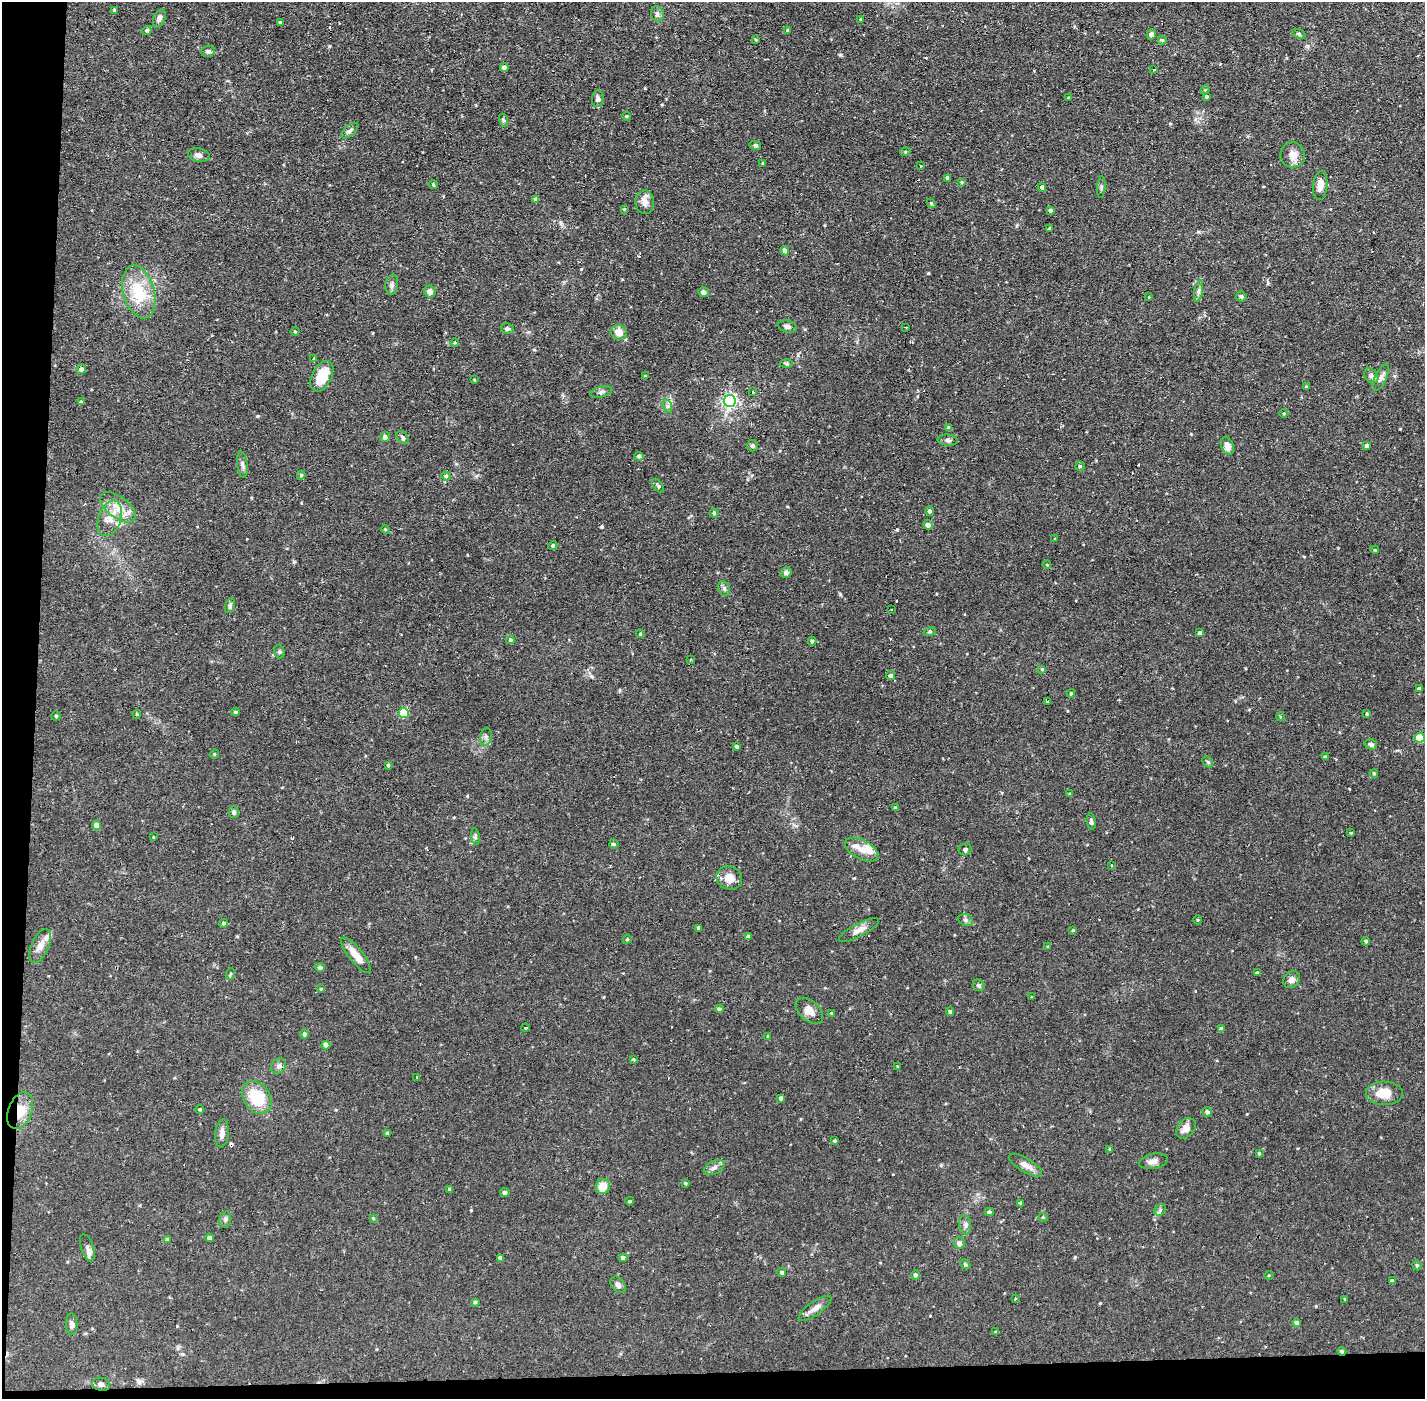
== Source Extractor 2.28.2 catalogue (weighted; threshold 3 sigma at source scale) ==
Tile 7 of 3 x 3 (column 1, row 3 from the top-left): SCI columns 1-1423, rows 53-1449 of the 4268 x 4297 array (HDU 1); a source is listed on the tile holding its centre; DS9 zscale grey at full resolution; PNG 1427 x 1401 px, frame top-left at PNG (2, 2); each listed source drawn as its Kron ellipse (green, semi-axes under 4 px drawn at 4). Shown black and unused: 4% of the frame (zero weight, under 2 of 3 exposures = <1% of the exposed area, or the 3 px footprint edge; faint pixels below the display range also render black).
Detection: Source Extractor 2.28.2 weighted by HDU 2 'WHT'; one run over the whole footprint, this tile lists its part. Background 0.0735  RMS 0.0063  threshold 0.0284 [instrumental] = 3 sigma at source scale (4.5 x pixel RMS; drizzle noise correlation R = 1.50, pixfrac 1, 0.05/0.05 arcsec/px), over >= 5 px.
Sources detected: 227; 7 cosmic-ray / hot-pixel residue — neither listed nor drawn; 4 inside a brighter listed object's ellipse — not listed separately; the other 216 listed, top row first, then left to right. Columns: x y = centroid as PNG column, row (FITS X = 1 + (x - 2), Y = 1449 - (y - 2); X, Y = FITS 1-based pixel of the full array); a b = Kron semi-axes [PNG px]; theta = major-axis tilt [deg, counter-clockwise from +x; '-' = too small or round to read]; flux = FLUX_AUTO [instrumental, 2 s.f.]
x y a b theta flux
114 10 3 3 - 0.69
657 14 8 6 -76 2.1
159 18 9 6 67 2.8
861 20 4 3 - 0.93
280 22 4 3 - 1
147 30 5 4 - 1.1
788 30 4 4 - 1.2
1151 34 5 4 - 2.9
1299 34 7 4 -19 1.1
756 40 4 3 - 0.58
1162 40 4 4 - 0.99
208 51 7 5 8 1.3
504 68 4 4 - 2.5
1153 70 3 3 - 2.2
1205 90 5 4 - 0.62
1207 97 4 4 - 1
1068 98 3 3 - 0.54
598 99 8 6 84 1.8
626 116 4 3 - 0.56
503 120 6 4 -71 0.86
350 131 10 5 41 1.9
755 145 6 4 -13 0.93
905 152 5 3 - 0.64
199 155 11 6 -10 2.5
1293 155 12 12 - 6.5
763 164 3 3 - 1.7
920 166 3 3 - 1.4
948 178 4 3 - 1.6
962 182 4 3 - 0.71
433 185 4 3 - 0.67
1320 185 15 7 85 5.3
1042 187 4 4 - 1.4
1101 187 11 3 85 0.98
536 199 4 4 - 2.2
645 202 12 9 -86 4.1
931 203 5 3 - 0.6
624 209 3 3 - 0.52
1050 210 4 3 - 1.3
1050 229 4 4 - 1.5
785 251 5 4 - 2.1
392 285 10 6 82 2
1199 291 11 4 79 1.8
139 292 27 15 -75 23
430 292 6 5 - 3.9
703 292 5 5 - 1.5
1241 296 5 5 - 1.2
1149 297 3 3 - 0.98
787 326 10 5 -14 2.1
906 327 2 2 - 0.6
507 329 6 5 - 1.7
295 332 4 3 - 0.49
619 332 8 7 - 6.8
455 343 4 3 - 0.71
314 358 3 3 - 1.7
786 364 6 4 -3 0.98
81 369 5 4 - 1.9
322 376 16 9 63 15
645 376 4 3 - 0.64
1371 376 8 6 -50 2.8
1381 378 14 5 64 2.7
474 380 3 2 - 0.56
1306 386 3 3 - 0.94
601 392 11 5 14 1.8
752 392 3 3 - 2.3
730 401 6 6 - 130
81 402 4 4 - 0.83
667 406 7 4 -72 1.5
1284 413 4 4 - 0.68
949 428 4 4 - 1.5
385 437 5 5 - 2.4
403 437 7 5 -52 1.2
948 440 10 5 -5 1.7
752 446 6 6 - 1.3
1227 446 9 6 -70 3.7
1367 446 4 4 - 2.3
639 456 5 4 - 1.4
242 465 13 5 -83 2.1
1080 466 5 4 - 0.96
301 475 4 4 - 0.76
446 476 4 4 - 1.1
658 486 8 4 -55 1.1
118 507 21 10 -37 9.4
930 511 5 4 - 1.3
714 513 4 4 - 1
110 518 18 11 71 8.1
928 525 5 4 - 2.9
385 529 4 3 - 0.61
1055 538 2 2 - 0.78
553 546 4 4 - 1.1
1375 550 4 3 - 0.55
1047 565 4 3 - 0.43
786 572 6 5 - 2
724 589 8 6 -69 1.5
230 606 8 4 72 1.2
891 610 3 2 - 0.74
930 631 6 4 18 0.75
1200 633 4 4 - 1.3
640 634 4 4 - 0.73
510 640 4 4 - 1.1
812 641 4 4 - 1.2
279 652 7 5 -71 1.1
690 660 3 2 - 0.88
1042 669 4 4 - 0.51
890 676 4 4 - 1.8
1419 689 4 3 - 1.5
1071 693 4 3 - 0.87
1047 701 3 3 - 5.6
235 712 4 3 - 0.91
404 713 5 5 - 27
137 714 4 3 - 0.55
1367 714 4 3 - 0.61
56 716 4 4 - 0.86
1280 717 4 3 - 0.55
486 737 9 6 82 1.7
1420 738 5 5 - 17
1371 744 6 5 - 1.7
736 746 4 4 - 1.3
214 754 5 3 - 0.54
1325 757 4 3 - 1
1208 762 6 4 -46 0.82
388 765 4 3 - 0.78
1374 773 4 3 - 0.76
1070 794 4 3 - 0.57
895 808 4 3 - 0.97
234 812 6 5 - 1.8
1091 821 8 4 -80 1.6
96 825 5 4 - 3.5
1351 833 4 3 - 0.66
153 837 3 2 - 0.43
475 837 8 4 -82 1.1
614 844 5 4 - 1
965 849 6 6 - 1.2
862 850 18 9 -28 6.3
1111 865 3 3 - 1.8
729 878 13 11 -22 7.5
965 920 7 5 -21 1.5
1198 920 4 3 - 0.52
224 923 5 4 - 1
699 928 4 4 - 1.9
859 930 22 6 27 4.4
1073 930 3 3 - 0.64
748 937 4 3 - 1.5
627 939 4 4 - 0.75
1366 941 4 4 - 1.2
40 946 18 8 65 5.1
1048 947 4 3 - 0.64
356 955 22 7 -51 7.6
320 967 5 4 - 1.4
1257 973 3 3 - 0.87
230 974 6 3 71 0.65
1292 980 9 7 44 2.8
979 985 6 5 - 1.2
321 989 4 3 - 0.57
1031 997 3 2 - 1.4
719 1009 4 4 - 1.4
809 1011 16 10 -42 5.3
950 1012 4 3 - 1.1
832 1013 4 3 - 0.58
525 1028 4 2 - 0.51
1221 1029 4 4 - 1.9
304 1034 4 4 - 1.3
768 1036 4 4 - 0.66
326 1045 4 4 - 3.8
633 1059 3 3 - 0.65
278 1066 8 6 45 2.1
898 1066 4 2 - 0.49
416 1077 3 3 - 1.7
1384 1093 18 12 -1 10
257 1098 18 13 -55 23
781 1098 4 4 - 1.6
200 1109 5 4 - 0.73
20 1111 19 11 69 12
1207 1112 5 5 - 1.5
1186 1128 11 8 49 4.6
222 1133 14 7 85 3.3
387 1133 3 3 - 0.89
835 1141 3 3 - 0.62
1110 1149 4 3 - 0.88
1259 1153 4 4 - 0.69
1153 1161 14 7 12 3.1
1025 1165 18 7 -31 4.9
714 1167 11 6 27 2.5
686 1183 4 3 - 0.67
603 1186 7 7 - 9.2
450 1189 4 4 - 1.2
505 1192 4 4 - 1.4
630 1201 4 3 - 0.88
1021 1203 3 3 - 1.8
1160 1210 6 5 - 1.2
989 1212 4 4 - 1.4
1043 1217 4 4 - 0.61
373 1218 4 3 - 0.61
225 1220 8 6 74 1.5
965 1225 9 6 -83 2.1
209 1238 4 4 - 2.3
167 1239 4 3 - 1
959 1243 6 5 - 2.5
87 1248 14 6 -72 2.7
500 1258 4 4 - 2.4
623 1258 4 4 - 1.7
965 1264 6 4 -45 0.82
1417 1265 5 4 - 0.76
782 1272 4 4 - 1.3
915 1275 5 4 - 1.3
1269 1275 5 3 - 0.51
1392 1281 3 3 - 1.4
618 1285 9 6 -51 2.1
1016 1298 3 2 - 0.54
1345 1299 4 3 - 0.54
475 1302 3 3 - 1.1
815 1308 19 6 35 4.1
1297 1323 4 4 - 2
72 1324 11 5 -89 2.2
996 1332 4 3 - 0.99
1342 1351 4 4 - 1.1
101 1384 9 6 -15 2
Overlapping masked pixels (flux is a lower limit): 2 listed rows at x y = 20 1111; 1342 1351
Unlisted compact peaks at least as high as the median listed source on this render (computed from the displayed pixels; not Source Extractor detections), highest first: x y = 897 530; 840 55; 602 527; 840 594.